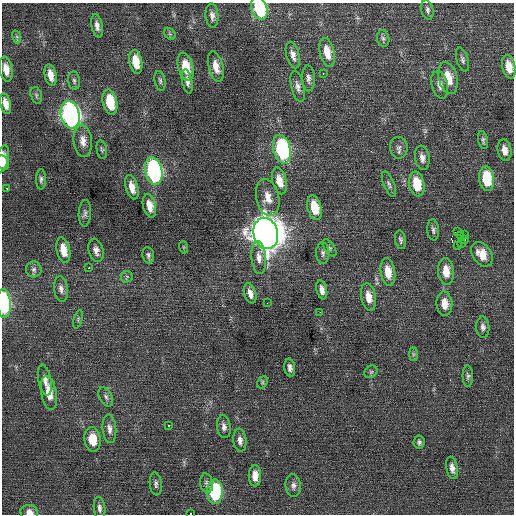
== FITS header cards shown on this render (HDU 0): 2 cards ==
NAXIS1  =                  512 / Axis length
NAXIS2  =                  512 / Axis length

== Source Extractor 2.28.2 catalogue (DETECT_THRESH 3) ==
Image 512 x 512 px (HDU 0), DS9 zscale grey, 1 PNG px = 1 image px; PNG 516 x 516 px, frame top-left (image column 1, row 512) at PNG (2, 3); each listed source drawn as its Kron ellipse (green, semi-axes under 4 px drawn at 4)
Background 0.0335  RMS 0.69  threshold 2.07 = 3 sigma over >= 5 px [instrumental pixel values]
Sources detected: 105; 1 with non-positive FLUX_AUTO (blend fragments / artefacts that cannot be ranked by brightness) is neither listed nor drawn; the other 104 listed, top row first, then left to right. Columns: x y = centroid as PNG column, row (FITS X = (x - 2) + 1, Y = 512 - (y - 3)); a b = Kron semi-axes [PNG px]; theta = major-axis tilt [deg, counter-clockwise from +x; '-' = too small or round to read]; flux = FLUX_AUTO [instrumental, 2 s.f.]
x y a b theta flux
259 8 12 7 -70 3200
427 10 10 6 -76 130
212 16 12 6 -85 240
97 26 12 5 -78 240
170 34 6 5 - 89
17 37 7 4 -72 84
383 38 8 6 -73 130
327 52 15 7 -77 710
293 55 13 6 -75 270
462 60 12 6 -73 150
136 62 12 6 -78 880
186 67 14 7 -76 1000
216 67 15 7 -75 540
509 67 12 6 -78 590
6 69 12 6 -80 470
323 73 3 2 - 57
51 75 11 5 -77 450
308 78 13 6 -88 200
448 78 16 9 -76 970
74 81 9 6 -83 120
160 81 10 5 -79 110
187 81 12 5 -79 220
440 85 14 8 -75 300
298 86 16 6 -77 250
36 95 8 5 -73 96
110 102 13 7 -78 1600
6 104 10 5 -78 400
70 115 14 9 -77 18000
483 140 9 5 -79 110
83 141 16 9 -84 400
399 148 11 9 -84 220
102 149 9 5 -80 86
282 149 14 8 -75 5800
504 150 11 6 -78 360
422 158 12 7 -81 270
2 159 14 6 78 540
3 163 7 6 - 310
154 171 14 8 -78 10000
41 179 10 5 89 130
487 179 12 7 -84 1800
279 181 14 7 -75 590
389 184 14 5 -69 140
417 184 12 7 -80 1300
132 187 12 6 -75 440
7 189 3 2 - 120
268 197 19 11 -77 620
149 206 12 6 -77 460
314 208 12 7 -76 1100
85 213 13 6 88 160
433 230 10 6 -85 140
458 231 3 2 - 3200
266 233 16 12 -77 91000
465 235 3 2 - 95
461 236 2 2 - 23
400 240 9 5 -81 120
465 240 3 2 - 45
461 244 3 2 - 58
458 245 3 2 - 1000
183 247 6 4 -71 54
330 248 9 5 -56 110
63 250 13 6 -78 650
96 250 12 7 -77 250
323 253 11 6 -89 150
482 254 13 9 -56 670
148 255 8 6 -81 120
259 258 16 7 -84 360
89 268 3 2 - 540
34 269 8 8 - 160
446 271 13 8 -86 660
388 272 14 7 -81 720
127 277 6 5 - 81
61 289 13 7 -83 230
322 290 9 5 -78 250
250 293 10 6 -74 310
368 297 14 7 -79 530
4 303 14 7 -87 3800
267 303 2 2 - 21
444 304 12 8 -85 560
320 312 2 2 - 93
78 319 9 4 73 86
483 327 11 6 -86 180
413 354 7 4 -90 76
290 368 9 5 -81 190
371 372 7 5 43 82
468 376 10 5 -90 110
45 380 15 6 -79 320
262 382 6 4 62 81
49 393 17 7 -81 710
106 397 10 6 -61 150
168 426 3 3 - 190
224 427 11 7 -81 220
109 429 14 7 -85 270
93 439 12 8 -80 760
240 440 11 6 -84 240
419 442 6 5 - 120
452 468 11 5 -80 260
255 476 11 6 -90 460
207 483 10 6 -80 140
156 484 11 6 -83 150
293 486 11 8 -84 220
215 492 12 8 89 3400
99 508 11 5 -83 180
29 512 9 7 -9 320
190 514 3 2 - 370
At the frame edge (FLAGS 8, measured only in part): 6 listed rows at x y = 259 8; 2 159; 3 163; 4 303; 29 512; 190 514
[1 non-positive-flux detection neither listed nor drawn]